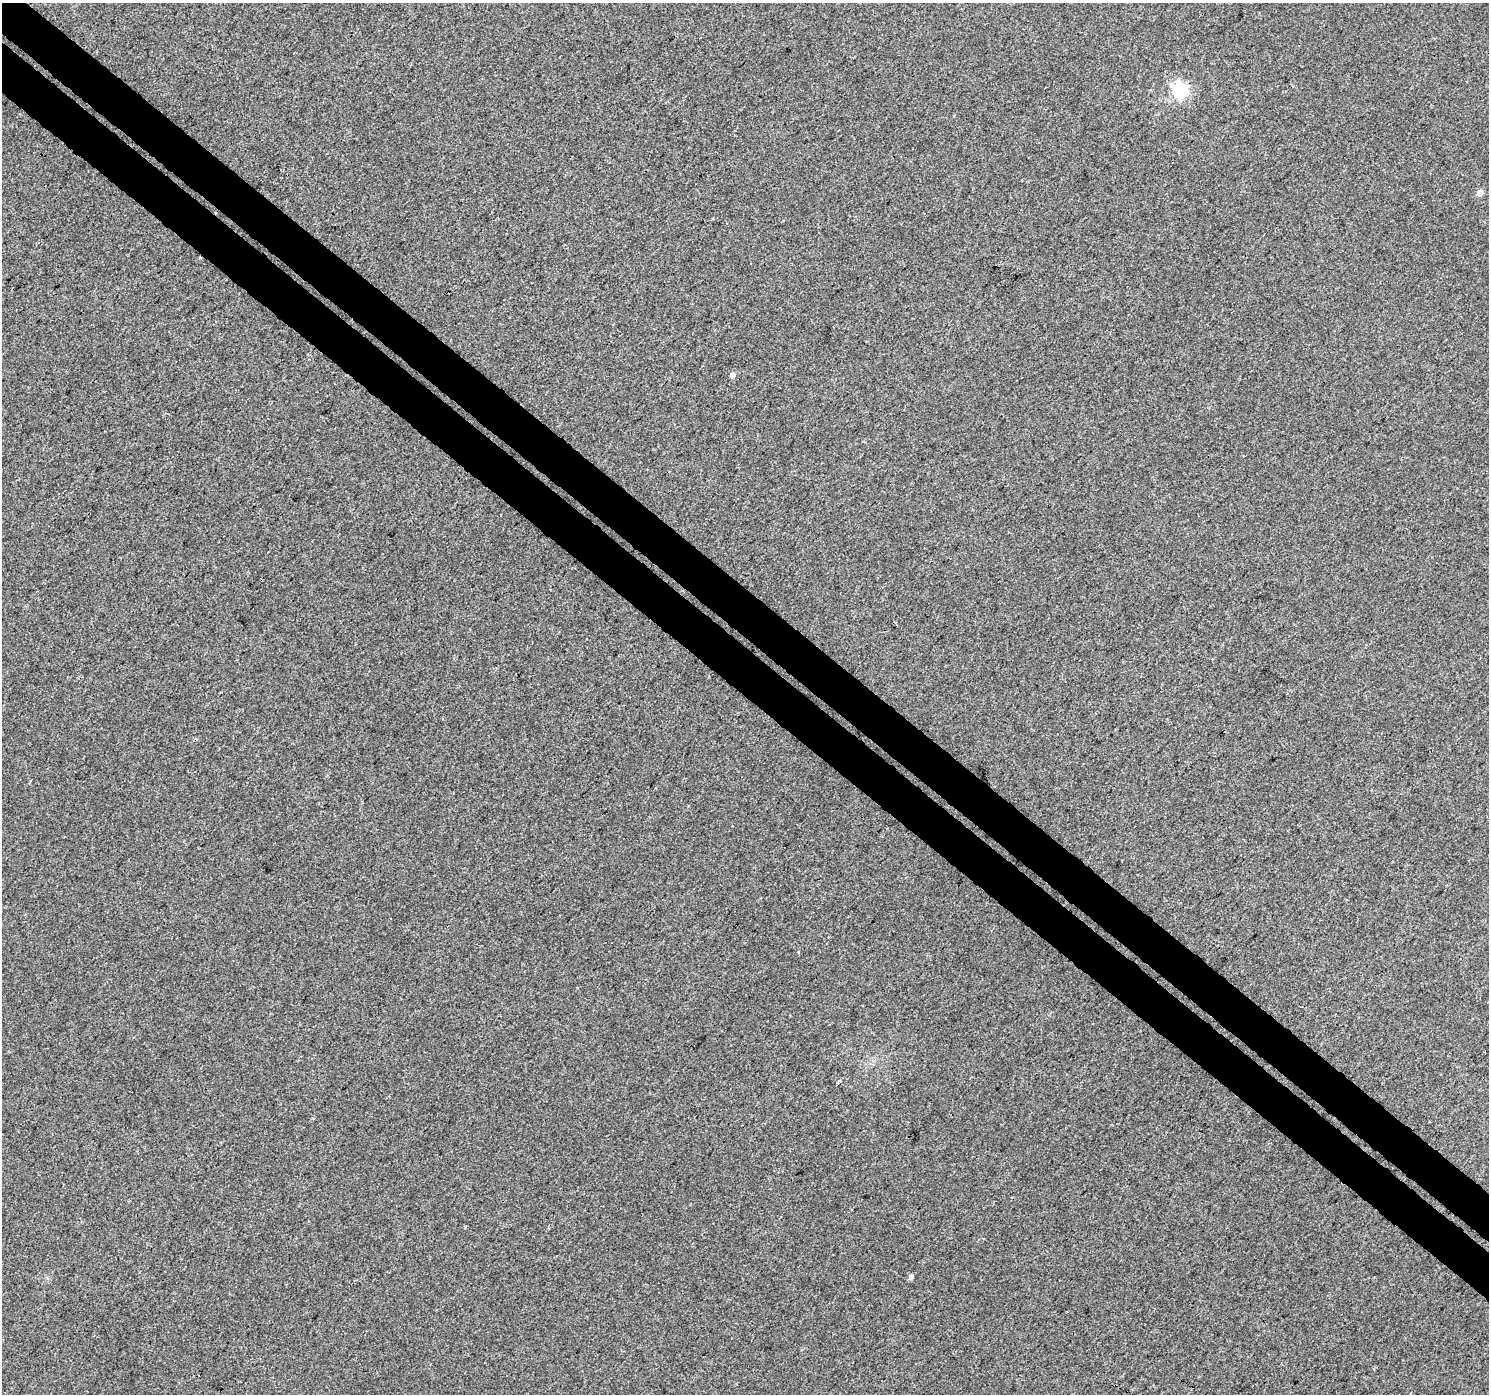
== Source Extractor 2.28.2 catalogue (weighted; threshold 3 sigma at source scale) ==
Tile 11 of 4 x 4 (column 3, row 3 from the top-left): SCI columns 3042-4528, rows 1716-3107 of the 6139 x 6154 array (HDU 1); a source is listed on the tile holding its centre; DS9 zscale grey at full resolution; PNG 1491 x 1396 px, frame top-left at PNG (2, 3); no overlay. Shown black and unused: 7% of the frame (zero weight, under 3 of 4 exposures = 6% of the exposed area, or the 3 px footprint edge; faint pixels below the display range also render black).
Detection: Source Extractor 2.28.2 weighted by HDU 2 'WHT'; one run over the whole footprint, this tile lists its part. Background 0.0018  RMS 0.0037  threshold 0.0167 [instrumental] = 3 sigma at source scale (4.5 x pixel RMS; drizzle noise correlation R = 1.50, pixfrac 1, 0.0396/0.0396 arcsec/px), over >= 5 px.
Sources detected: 5; all 5 listed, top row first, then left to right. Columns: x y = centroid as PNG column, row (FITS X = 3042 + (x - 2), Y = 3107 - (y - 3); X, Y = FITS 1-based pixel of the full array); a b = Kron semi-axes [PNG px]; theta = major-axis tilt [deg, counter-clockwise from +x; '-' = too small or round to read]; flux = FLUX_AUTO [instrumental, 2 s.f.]
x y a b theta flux
1180 90 7 6 - 82
1480 193 5 5 - 2.6
733 375 6 5 - 1.5
839 1081 5 3 - 0.63
911 1277 6 5 - 1.1